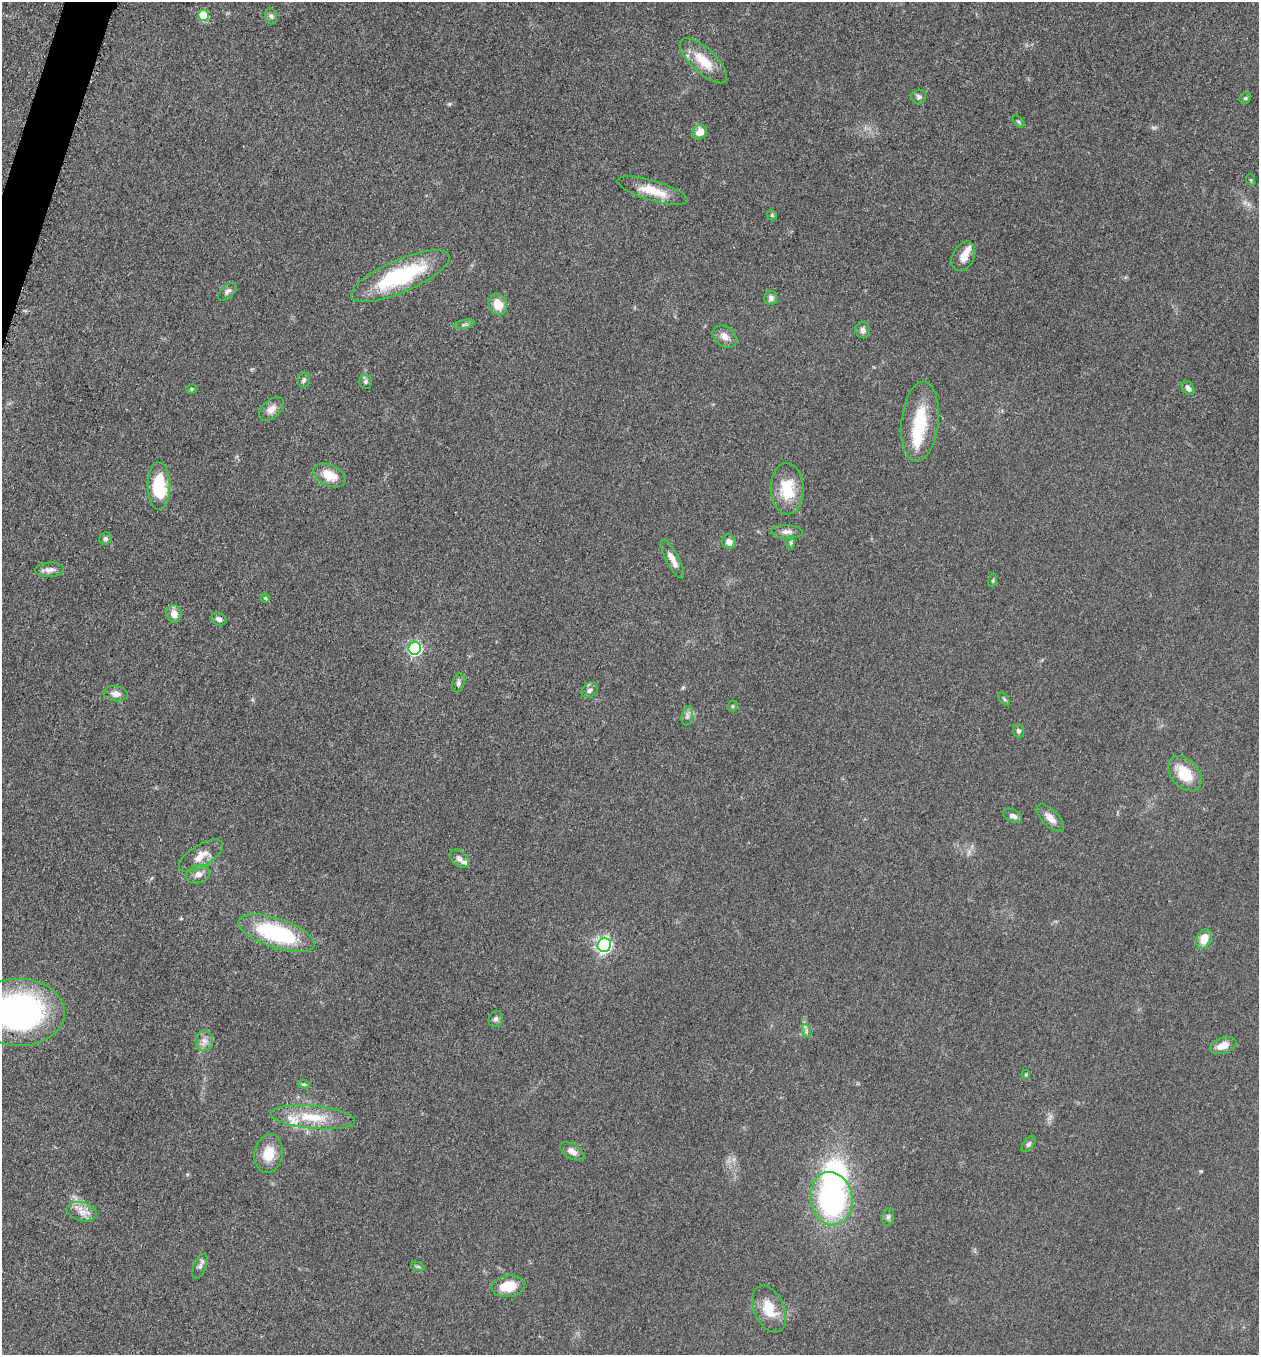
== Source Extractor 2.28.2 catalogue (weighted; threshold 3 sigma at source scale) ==
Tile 11 of 4 x 4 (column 3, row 3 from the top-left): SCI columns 2712-3968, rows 1370-2722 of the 5505 x 5461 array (HDU 1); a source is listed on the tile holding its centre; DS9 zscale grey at full resolution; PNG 1261 x 1357 px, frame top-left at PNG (2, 2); each listed source drawn as its Kron ellipse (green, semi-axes under 4 px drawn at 4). Shown black and unused: <1% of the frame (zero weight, under 3 of 5 exposures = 3% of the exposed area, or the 3 px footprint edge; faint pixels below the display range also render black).
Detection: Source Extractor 2.28.2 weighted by HDU 2 'WHT'; one run over the whole footprint, this tile lists its part. Background 0.0606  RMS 0.0062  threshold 0.0279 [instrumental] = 3 sigma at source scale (4.5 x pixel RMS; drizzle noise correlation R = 1.50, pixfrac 1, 0.05/0.05 arcsec/px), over >= 5 px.
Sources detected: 78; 6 inside a brighter listed object's ellipse — not listed separately; the other 72 listed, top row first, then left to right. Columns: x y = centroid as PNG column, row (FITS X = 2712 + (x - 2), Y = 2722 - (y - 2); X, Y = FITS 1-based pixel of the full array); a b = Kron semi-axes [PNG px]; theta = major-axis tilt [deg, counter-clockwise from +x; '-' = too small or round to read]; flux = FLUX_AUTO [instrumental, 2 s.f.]
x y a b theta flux
204 15 5 5 - 26
271 16 8 6 -74 1.5
703 61 30 12 -43 16
919 97 7 7 - 1.7
1245 98 6 5 - 1.1
1018 121 7 4 -45 0.99
699 132 8 7 - 5.5
1251 180 6 3 -71 0.65
652 190 36 10 -17 14
772 215 5 4 - 0.88
963 256 15 10 62 6.2
400 276 53 16 23 56
227 292 11 6 40 1.9
771 298 7 6 - 2.2
498 304 11 9 -67 8.6
464 324 10 3 11 1.3
863 330 8 7 - 2.5
725 336 13 9 -37 4.5
304 380 7 6 - 1.3
365 382 7 6 - 1.5
1188 388 8 5 -52 2.4
191 389 5 5 - 0.84
272 409 15 8 41 4.9
920 421 40 18 84 29
329 475 17 10 -25 11
159 486 24 11 -89 31
787 489 26 16 -88 21
787 532 16 7 -2 3.3
105 539 6 5 - 1.3
729 542 7 7 - 3.8
791 543 6 4 89 0.93
672 559 21 6 -62 5.1
49 570 14 7 4 3.3
993 580 6 4 72 0.87
265 598 5 4 - 0.66
174 614 8 7 - 5.1
219 619 8 6 -27 2.3
415 648 6 6 - 110
458 683 10 6 74 1.9
590 690 9 6 43 2
116 694 12 7 -7 3.5
1004 699 7 4 -53 0.9
732 706 5 3 - 0.59
687 716 10 5 77 2.2
1018 731 6 5 - 1.4
1185 774 20 13 -49 18
1013 816 10 6 -26 2.8
1050 818 18 8 -46 5.4
201 856 25 11 31 8.1
459 859 11 7 -41 2.6
198 874 12 9 13 3.8
277 933 40 14 -19 65
1204 939 10 7 66 9.2
604 945 7 6 - 160
19 1012 46 33 -1 170
496 1019 8 6 60 1.8
806 1031 7 4 -73 1.4
204 1041 10 8 86 3.7
1223 1045 14 7 18 6.7
1026 1075 4 4 - 0.74
304 1084 6 4 -7 0.97
313 1117 42 11 -5 19
1028 1144 9 5 52 1.5
572 1152 13 7 -32 4.1
269 1154 20 14 81 12
831 1199 27 21 -81 110
82 1212 15 9 -14 5.8
888 1217 9 6 80 1.7
200 1266 13 6 67 2.2
418 1267 7 4 -19 0.9
508 1286 17 10 8 14
769 1309 25 15 -67 14
Isophote crosses this tile's border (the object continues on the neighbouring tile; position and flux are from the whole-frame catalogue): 1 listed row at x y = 19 1012